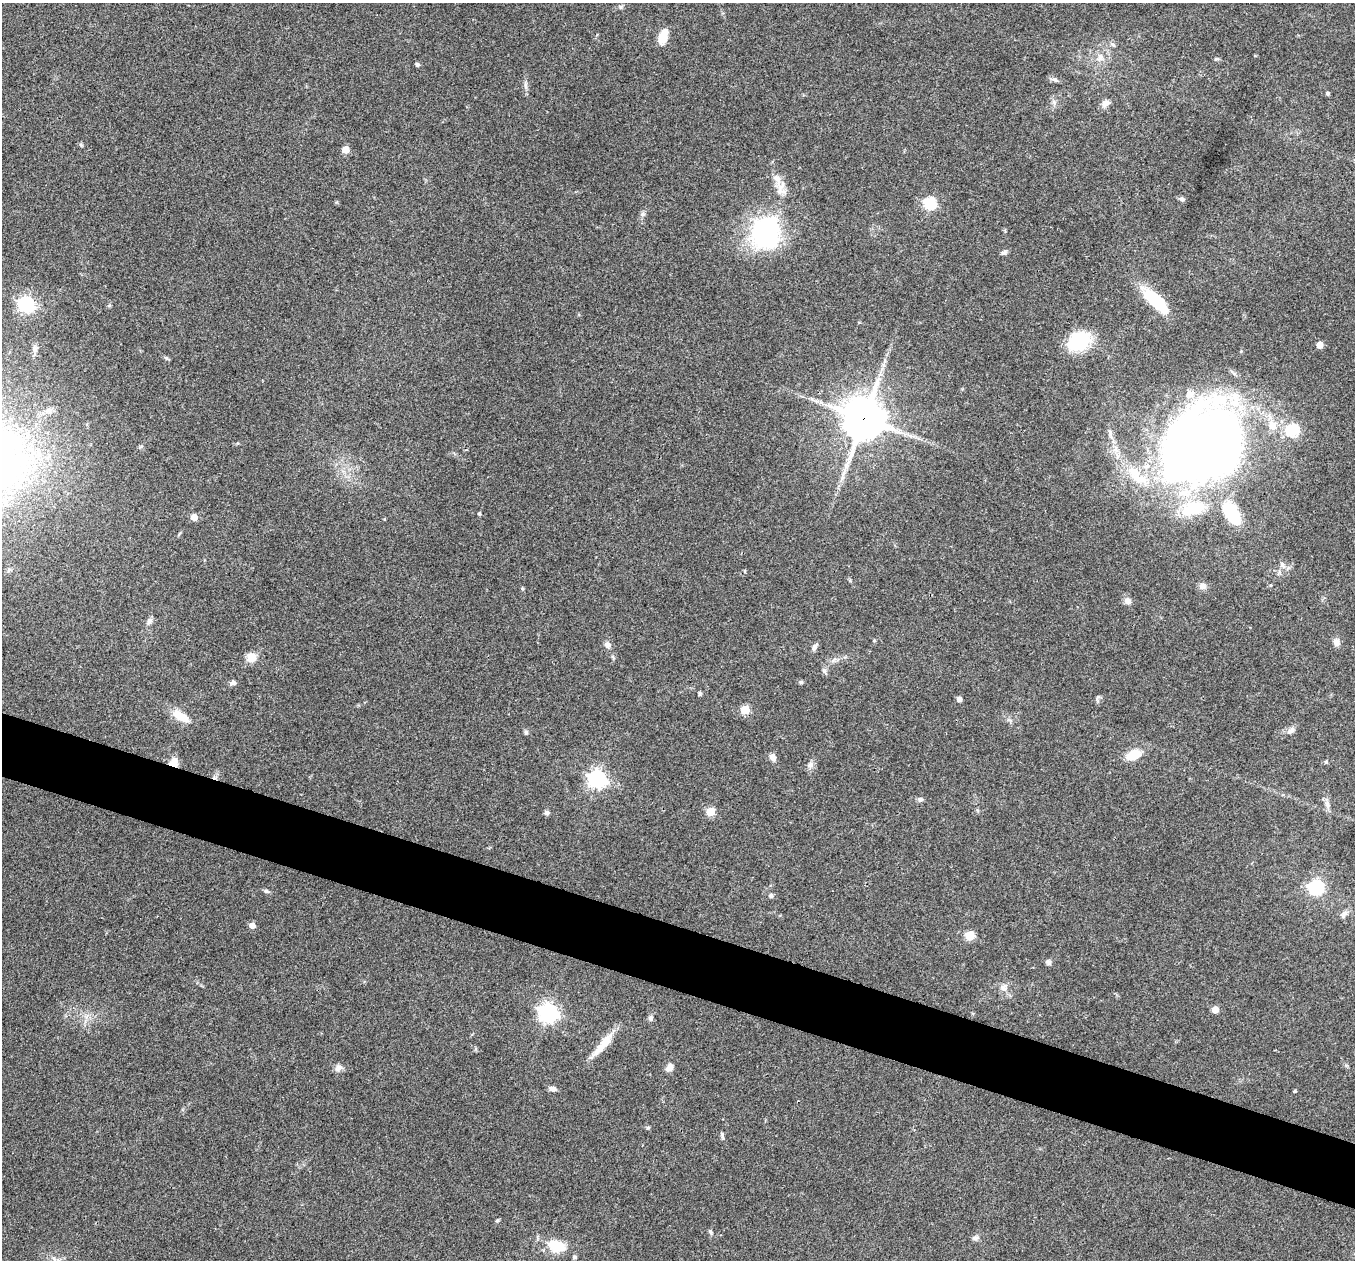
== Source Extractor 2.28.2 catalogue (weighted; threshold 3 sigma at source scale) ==
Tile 6 of 4 x 4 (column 2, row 2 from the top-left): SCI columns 1355-2707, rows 2651-3908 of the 5418 x 5431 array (HDU 1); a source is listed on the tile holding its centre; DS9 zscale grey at full resolution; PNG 1357 x 1262 px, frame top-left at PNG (2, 3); no overlay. Shown black and unused: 5% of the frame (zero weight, under 3 of 4 exposures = <1% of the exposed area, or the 3 px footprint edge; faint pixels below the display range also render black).
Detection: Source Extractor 2.28.2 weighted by HDU 2 'WHT'; one run over the whole footprint, this tile lists its part. Background 0.079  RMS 0.0058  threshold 0.0261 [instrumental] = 3 sigma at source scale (4.5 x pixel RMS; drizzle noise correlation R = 1.50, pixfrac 1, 0.05/0.05 arcsec/px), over >= 5 px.
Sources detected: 90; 1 inside a brighter object's white glare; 1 long thin detection or spike segment (spike, bleed or trail) — not listed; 5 inside a brighter listed object's ellipse — not listed separately; the other 83 listed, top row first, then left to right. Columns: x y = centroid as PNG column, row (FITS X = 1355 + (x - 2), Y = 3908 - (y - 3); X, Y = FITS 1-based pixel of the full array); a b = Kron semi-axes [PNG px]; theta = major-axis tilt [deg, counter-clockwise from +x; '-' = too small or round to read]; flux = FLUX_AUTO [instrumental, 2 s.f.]
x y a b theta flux
620 7 7 4 -45 0.94
663 36 17 9 71 8.8
1113 44 7 5 -23 1.2
1100 57 12 9 84 4
1216 59 6 5 - 0.88
417 64 4 4 - 1.6
1055 80 13 5 -16 1.7
526 85 11 4 -85 1.8
1328 93 5 5 - 0.79
1054 102 7 6 - 1.7
1105 103 10 7 31 3.5
346 150 5 5 - 9.5
780 191 23 10 -82 7.4
1181 199 8 5 -22 1.2
930 203 6 6 - 60
643 214 7 6 - 1.3
766 233 40 33 78 72
1004 253 8 5 20 1.5
1155 300 35 12 -45 28
26 304 7 6 - 170
1079 341 26 20 31 29
1320 345 5 5 - 7.5
864 419 14 13 - 1700
1272 425 14 12 -74 7.6
1292 430 6 6 - 62
1110 432 10 6 -70 1.9
1207 445 70 55 56 640
1137 476 40 15 -45 23
479 514 4 3 - 0.84
1232 514 27 14 -59 30
194 517 5 5 - 7.5
1282 565 9 6 -61 2.2
1202 586 9 7 -1 3.2
1127 601 9 8 - 2.9
149 621 9 7 49 2.1
874 640 6 3 -73 0.58
1336 642 11 8 -71 2.8
608 645 8 7 - 2.5
814 647 10 5 68 2.1
251 657 8 8 - 8.5
833 660 9 3 45 1.2
824 671 9 4 -60 1.2
801 682 6 5 - 0.91
232 683 7 5 24 2.2
700 694 5 4 - 0.87
959 699 5 4 - 2.8
745 710 5 5 - 24
180 716 21 9 -32 10
1291 730 12 7 44 2.7
526 733 7 5 -88 1
1134 755 14 9 25 12
773 757 9 7 -65 3
1326 762 6 4 1 0.77
174 763 9 8 - 8.9
810 765 10 7 60 2.4
597 779 7 7 - 230
920 799 7 7 - 1.4
1327 804 10 6 -80 2.5
710 812 5 5 - 22
546 813 6 5 - 1.5
1316 888 7 7 - 73
266 891 8 5 -10 1.2
771 896 6 5 - 1.4
1344 914 12 6 47 2.2
252 925 5 5 - 5.1
970 936 5 5 - 26
1048 962 8 6 -47 1.5
1003 988 10 9 - 3.2
1215 1010 5 5 - 8.2
548 1013 8 7 - 270
650 1018 7 6 - 1.6
600 1048 40 9 44 9
669 1067 10 7 58 3.4
339 1068 11 8 38 2.5
553 1089 9 5 -15 2.5
1294 1091 4 3 - 0.66
648 1128 6 4 1 0.71
722 1135 9 4 -77 1.2
497 1220 5 4 - 0.76
710 1232 8 5 -58 1.2
975 1238 9 7 10 1.7
556 1246 18 11 -17 18
574 1257 5 5 - 1
Overlapping masked pixels (flux is a lower limit): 2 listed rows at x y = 864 419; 174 763
Unlisted compact peaks at least as high as the median listed source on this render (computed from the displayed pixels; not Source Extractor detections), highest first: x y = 166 358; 81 145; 522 588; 1098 697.